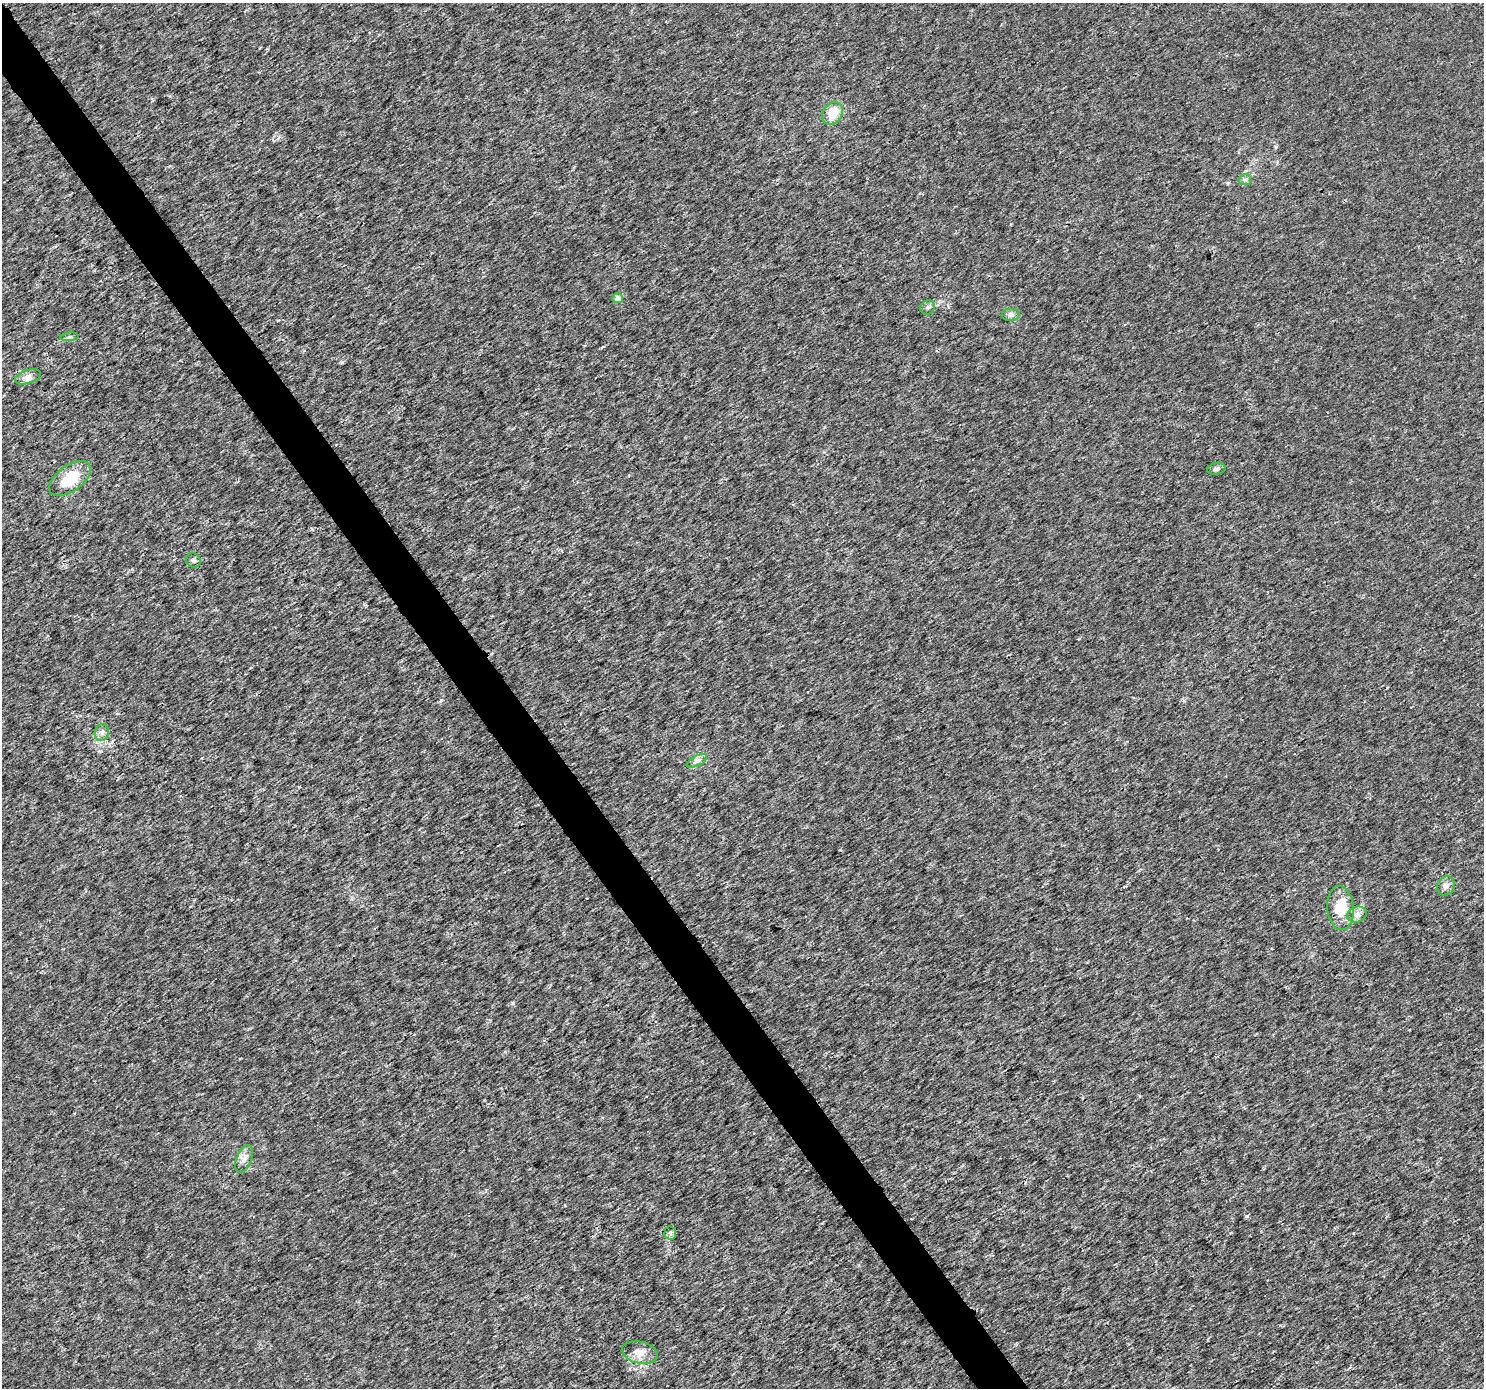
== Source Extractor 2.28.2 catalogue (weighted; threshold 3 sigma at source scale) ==
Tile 11 of 4 x 4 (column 3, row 3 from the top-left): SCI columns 2970-4451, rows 1574-2959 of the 5933 x 5856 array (HDU 1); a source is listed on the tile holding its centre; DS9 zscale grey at full resolution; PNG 1486 x 1390 px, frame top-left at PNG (2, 3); each listed source drawn as its Kron ellipse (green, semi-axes under 4 px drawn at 4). Shown black and unused: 3% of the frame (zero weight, under 3 of 4 exposures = <1% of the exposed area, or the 3 px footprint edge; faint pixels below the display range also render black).
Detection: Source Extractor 2.28.2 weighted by HDU 2 'WHT'; one run over the whole footprint, this tile lists its part. Background 0.00147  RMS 0.0022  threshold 0.01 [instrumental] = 3 sigma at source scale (4.5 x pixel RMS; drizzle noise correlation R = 1.50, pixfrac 1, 0.0396/0.0396 arcsec/px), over >= 5 px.
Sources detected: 18; all 18 listed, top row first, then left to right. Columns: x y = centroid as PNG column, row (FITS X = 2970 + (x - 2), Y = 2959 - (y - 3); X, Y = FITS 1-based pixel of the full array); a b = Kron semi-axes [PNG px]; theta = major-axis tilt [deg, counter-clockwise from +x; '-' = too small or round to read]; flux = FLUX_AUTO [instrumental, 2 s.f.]
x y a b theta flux
833 113 12 9 57 3.7
1245 180 6 5 - 0.48
618 298 5 5 - 1.6
928 307 7 6 - 0.64
1011 315 9 6 0 0.76
70 337 9 3 5 0.39
28 377 13 6 18 1.2
1216 469 9 6 12 0.65
70 478 24 12 36 7.1
193 560 7 6 - 0.56
102 733 8 7 - 0.84
697 761 11 5 28 0.76
1446 886 10 8 54 1.1
1341 908 22 13 -85 5.7
1357 915 10 8 15 1.1
244 1159 14 7 66 1.4
670 1233 6 6 - 0.54
640 1352 18 11 -13 2.3
Unlisted compact peaks at least as high as the median listed source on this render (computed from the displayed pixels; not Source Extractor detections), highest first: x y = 1247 1216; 441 700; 512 1003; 342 362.